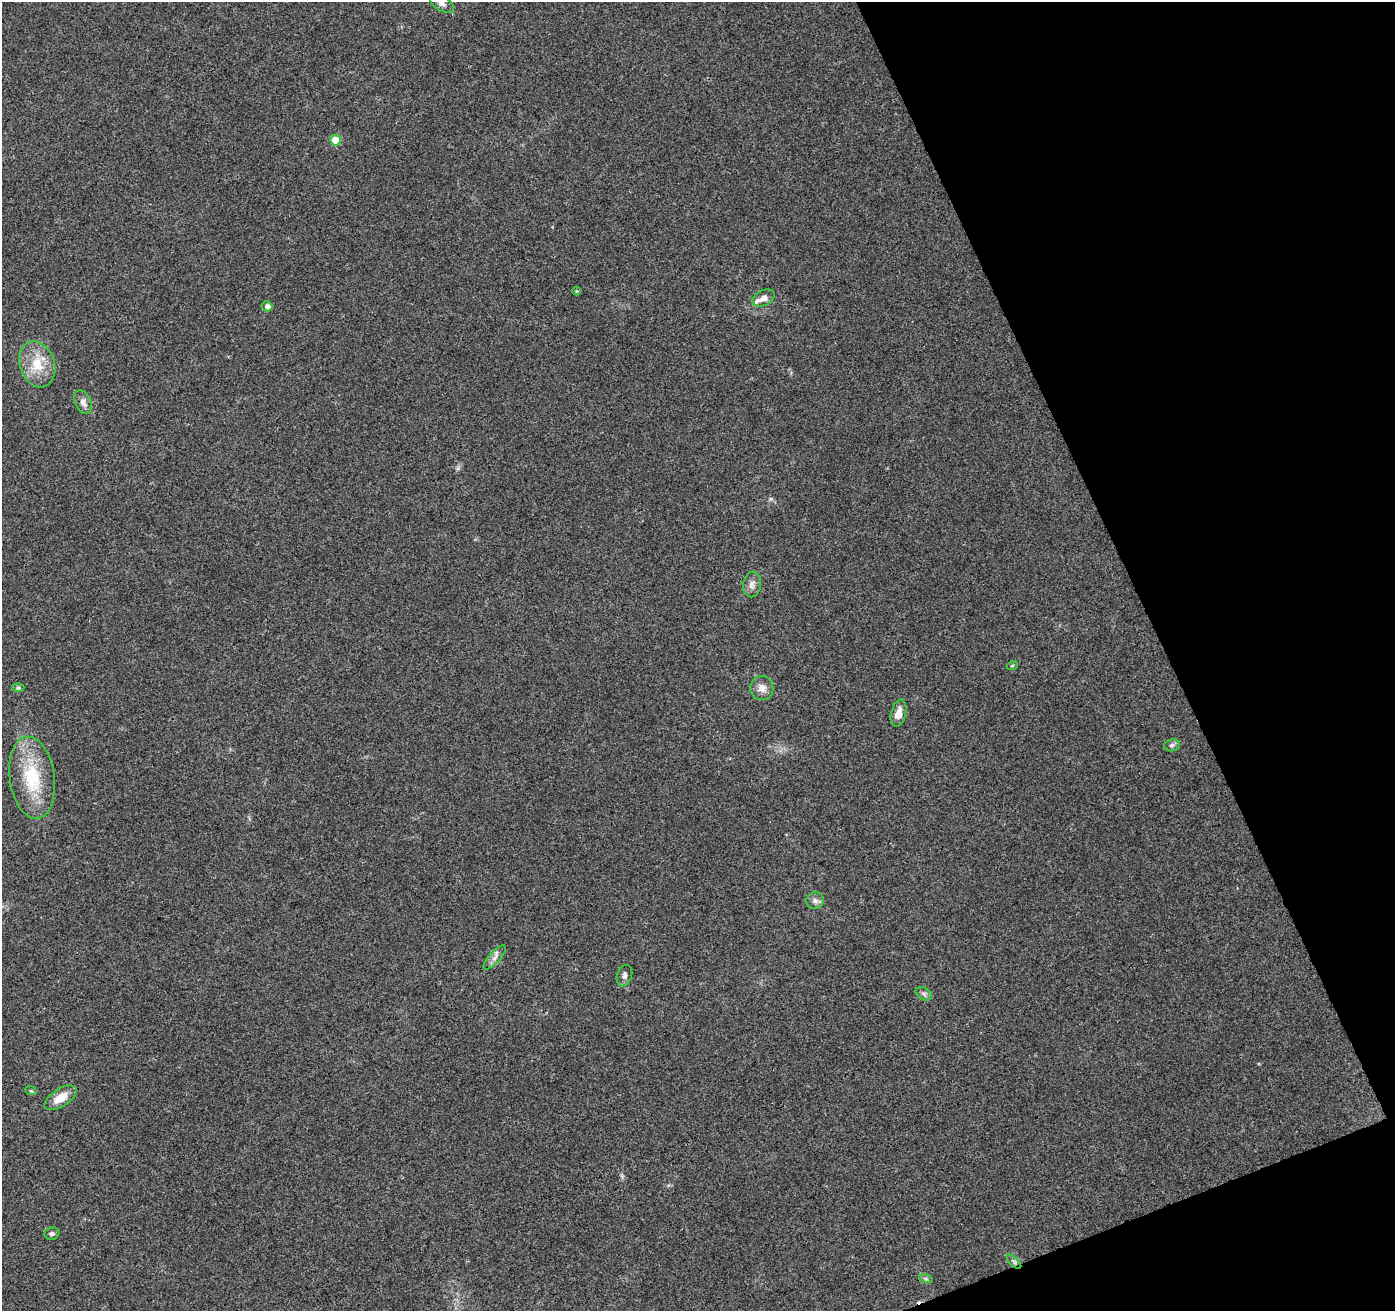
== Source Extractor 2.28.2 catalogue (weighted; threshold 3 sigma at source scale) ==
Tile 12 of 4 x 4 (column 4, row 3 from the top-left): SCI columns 4236-5628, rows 1475-2783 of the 5683 x 5510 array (HDU 1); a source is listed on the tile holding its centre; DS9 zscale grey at full resolution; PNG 1397 x 1313 px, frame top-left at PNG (2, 2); each listed source drawn as its Kron ellipse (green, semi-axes under 4 px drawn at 4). Shown black and unused: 19% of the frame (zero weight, under 3 of 4 exposures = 5% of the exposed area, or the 3 px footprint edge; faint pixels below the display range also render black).
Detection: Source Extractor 2.28.2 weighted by HDU 2 'WHT'; one run over the whole footprint, this tile lists its part. Background 0.0469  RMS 0.0053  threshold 0.0238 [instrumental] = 3 sigma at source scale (4.5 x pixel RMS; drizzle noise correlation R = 1.50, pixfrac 1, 0.0396/0.0396 arcsec/px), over >= 5 px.
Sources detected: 24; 1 inside a brighter listed object's ellipse — not listed separately; the other 23 listed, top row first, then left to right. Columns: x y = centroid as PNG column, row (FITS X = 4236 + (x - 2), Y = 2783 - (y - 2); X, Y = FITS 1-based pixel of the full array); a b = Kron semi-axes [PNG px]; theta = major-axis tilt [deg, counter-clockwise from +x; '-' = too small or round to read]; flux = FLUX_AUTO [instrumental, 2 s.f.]
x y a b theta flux
442 3 14 7 -35 3.3
335 140 5 5 - 13
577 291 4 4 - 0.5
764 298 12 7 28 3.3
267 306 5 5 - 2.2
37 364 23 17 -71 14
83 402 12 8 -64 3
752 585 13 9 81 3
1012 666 5 3 - 0.51
18 688 6 4 0 0.78
762 688 12 11 - 3.9
899 713 14 7 76 4.7
1172 745 8 6 12 1.5
32 778 41 22 -82 31
815 901 9 8 - 2.2
495 957 15 5 48 2.6
624 976 11 7 71 2.1
924 994 9 5 -30 1.4
31 1091 6 3 -18 0.59
60 1098 18 9 33 7.3
52 1234 7 6 - 1.4
1014 1262 9 3 -45 1
926 1279 7 4 -18 0.99
Isophote crosses this tile's border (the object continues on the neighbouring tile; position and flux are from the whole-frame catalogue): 1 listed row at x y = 442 3